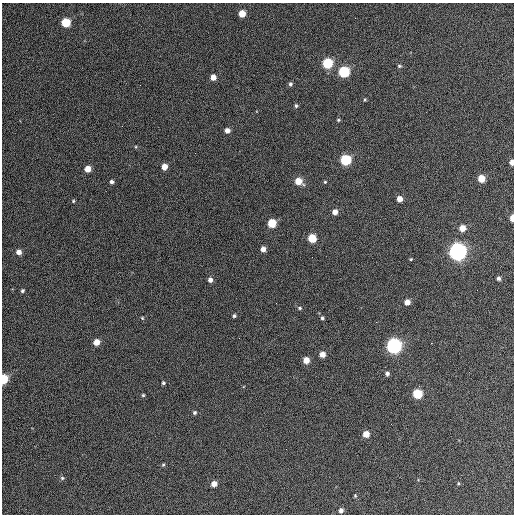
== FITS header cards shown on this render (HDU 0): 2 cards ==
NAXIS1  =                  512 / Axis length
NAXIS2  =                  512 / Axis length

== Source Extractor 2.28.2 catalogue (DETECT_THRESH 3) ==
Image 512 x 512 px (HDU 0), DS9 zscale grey, 1 PNG px = 1 image px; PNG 516 x 516 px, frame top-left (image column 1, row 512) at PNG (2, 3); no overlay
Background 405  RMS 22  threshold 64.9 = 3 sigma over >= 5 px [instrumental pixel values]
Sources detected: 58; all 58 listed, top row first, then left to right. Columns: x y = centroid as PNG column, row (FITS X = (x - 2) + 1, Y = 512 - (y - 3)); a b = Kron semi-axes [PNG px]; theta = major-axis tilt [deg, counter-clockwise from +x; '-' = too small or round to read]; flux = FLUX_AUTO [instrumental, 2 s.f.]
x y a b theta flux
242 14 5 5 - 23000
66 23 5 5 - 62000
327 63 6 6 - 110000
399 66 5 4 - 2200
344 72 6 6 - 150000
213 77 5 4 - 12000
290 84 5 4 - 3200
365 100 4 3 - 1500
296 106 5 4 - 2400
338 120 5 4 - 1800
227 130 5 4 - 8200
345 160 6 6 - 130000
512 162 5 3 - 12000
164 167 5 4 - 15000
88 169 5 5 - 18000
481 178 5 5 - 30000
298 181 6 5 - 26000
112 182 4 4 - 3800
325 182 4 3 - 1500
399 199 5 4 - 14000
73 201 4 4 - 1700
335 212 5 4 - 11000
512 218 5 3 - 18000
272 223 5 5 - 50000
462 228 5 5 - 19000
312 238 5 5 - 47000
263 249 5 4 - 9100
19 252 5 5 - 8900
458 252 7 7 - 930000
312 257 2 2 - 590
411 259 4 3 - 1400
499 278 4 3 - 3700
210 280 5 5 - 6200
22 291 4 3 - 2500
407 302 5 5 - 12000
276 303 2 2 - 770
300 308 6 5 - 2300
234 316 3 3 - 2400
142 318 5 4 - 1500
322 318 4 4 - 2600
96 342 5 5 - 18000
431 343 2 2 - 860
394 346 6 6 - 560000
322 354 5 5 - 13000
306 360 5 5 - 17000
387 373 4 4 - 4300
3 379 6 4 83 84000
163 383 4 4 - 2200
417 394 5 5 - 79000
143 395 4 4 - 1700
195 412 5 4 - 2500
366 434 5 5 - 19000
163 465 5 4 - 1900
62 478 6 5 - 2300
458 483 4 4 - 1500
214 484 5 4 - 12000
355 495 4 3 - 1500
341 510 4 4 - 5700
At the frame edge (FLAGS 8, measured only in part): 3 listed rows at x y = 512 162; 512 218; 3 379